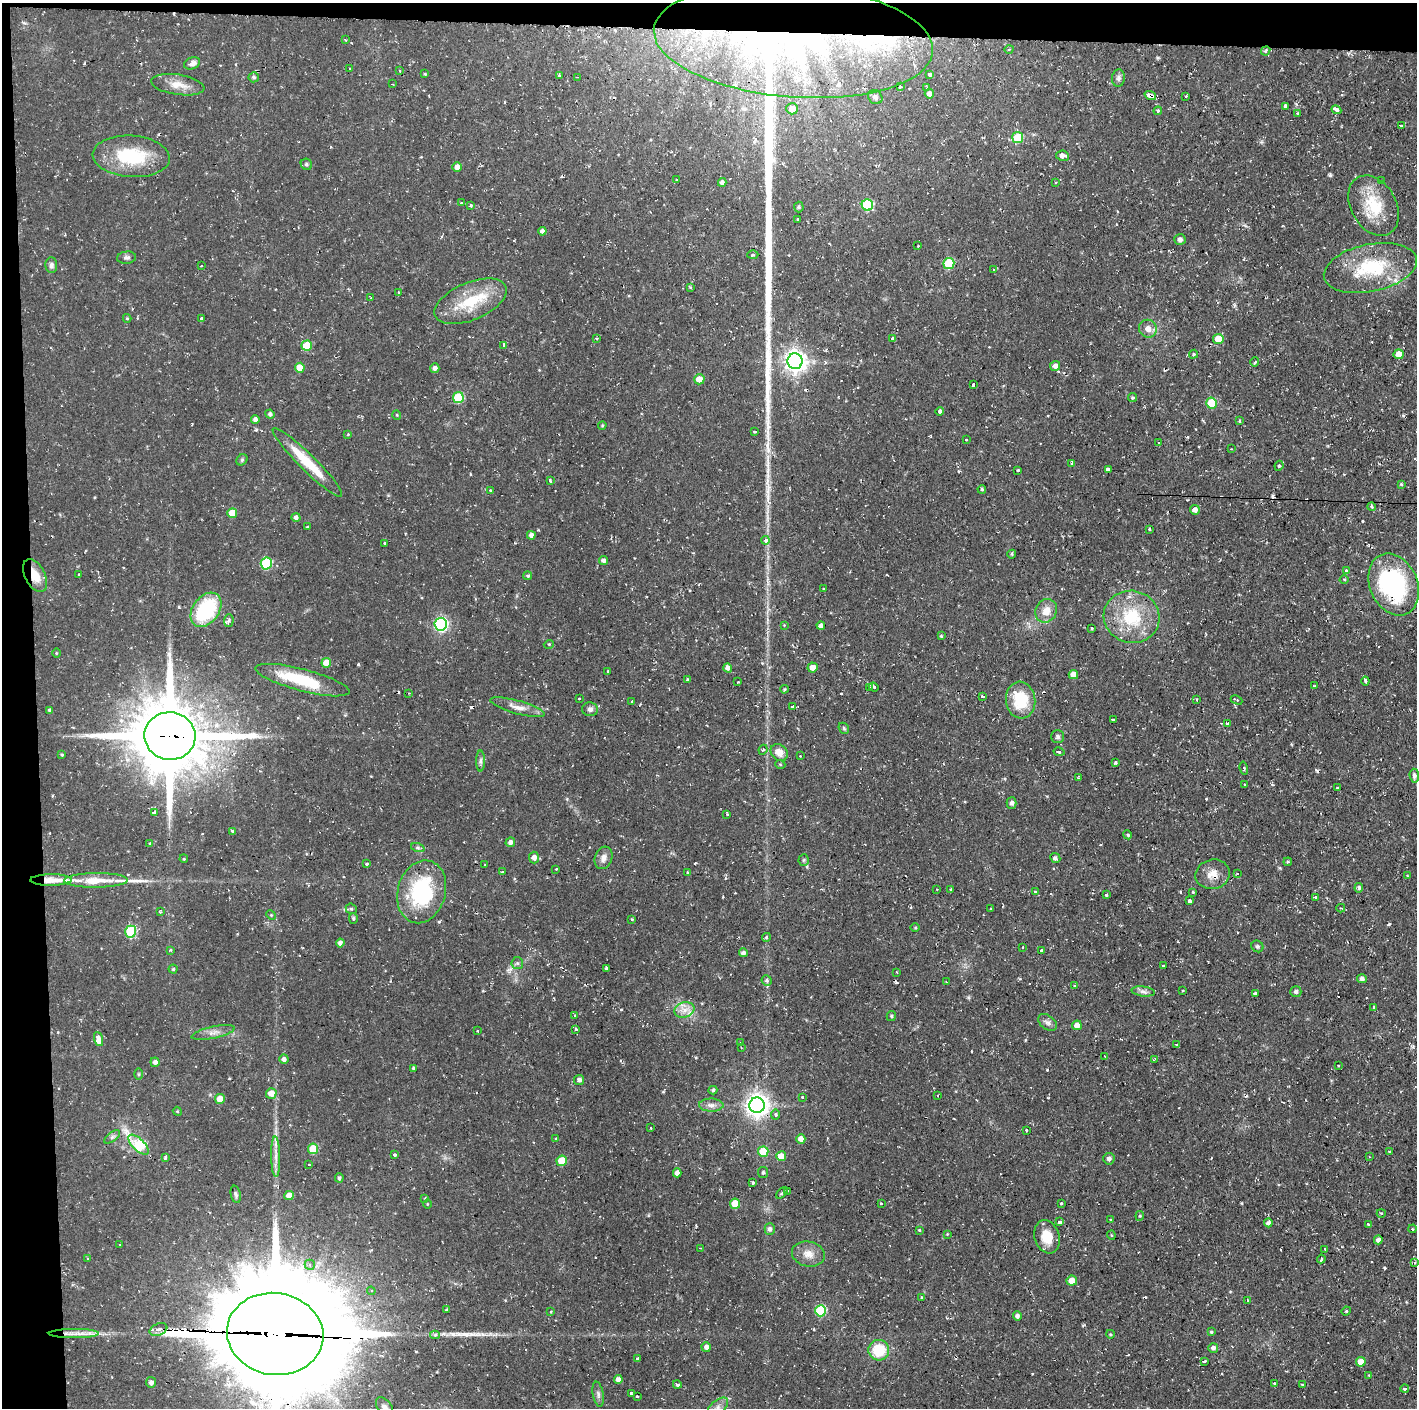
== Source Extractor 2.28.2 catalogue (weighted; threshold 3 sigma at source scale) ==
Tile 1 of 3 x 3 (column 1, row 1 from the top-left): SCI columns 2-1416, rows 2813-4218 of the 4247 x 4218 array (HDU 1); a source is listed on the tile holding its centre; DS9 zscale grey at full resolution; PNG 1419 x 1410 px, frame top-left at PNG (2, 3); each listed source drawn as its Kron ellipse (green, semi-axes under 4 px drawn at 4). Shown black and unused: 4% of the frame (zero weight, under 2 of 3 exposures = <1% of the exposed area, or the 3 px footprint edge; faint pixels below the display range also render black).
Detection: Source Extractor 2.28.2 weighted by HDU 2 'WHT'; one run over the whole footprint, this tile lists its part. Background 0.0586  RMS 0.0063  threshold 0.0283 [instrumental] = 3 sigma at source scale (4.5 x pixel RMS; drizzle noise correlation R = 1.50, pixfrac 1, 0.05/0.05 arcsec/px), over >= 5 px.
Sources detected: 393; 3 inside a brighter object's white glare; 34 cosmic-ray / hot-pixel residue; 4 long thin detections or spike segments (spike, bleed or trail) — neither listed nor drawn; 7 inside a brighter listed object's ellipse — not listed separately; the other 345 listed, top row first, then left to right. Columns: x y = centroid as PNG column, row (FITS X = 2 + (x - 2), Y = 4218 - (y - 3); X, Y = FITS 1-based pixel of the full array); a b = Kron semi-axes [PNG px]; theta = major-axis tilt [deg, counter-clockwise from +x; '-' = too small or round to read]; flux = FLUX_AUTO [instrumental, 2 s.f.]
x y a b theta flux
345 40 3 3 - 0.69
793 40 140 56 -5 250
1009 49 4 3 - 0.64
1266 51 5 4 - 0.89
192 63 8 5 22 2.9
350 69 2 2 - 0.68
400 71 3 3 - 0.64
425 74 4 3 - 0.51
930 74 3 3 - 2.8
559 76 4 3 - 4.1
254 77 5 5 - 1.2
577 77 2 2 - 0.48
1118 78 9 6 84 1.9
393 84 3 2 - 0.47
178 85 27 10 -8 8.3
900 87 4 3 - 1.2
927 88 3 3 - 0.84
929 94 5 4 - 3.1
1150 96 6 3 -19 16
1186 96 3 3 - 0.75
875 97 8 6 -42 2.4
1285 106 4 3 - 3.7
792 109 6 5 - 5.6
1336 110 5 3 - 4.2
1158 111 4 4 - 0.71
1298 113 4 3 - 0.83
1401 125 4 2 - 0.51
1018 137 5 5 - 22
131 156 38 21 -4 34
1062 156 6 5 - 3.2
306 164 6 5 - 1.2
457 167 5 4 - 3.8
676 180 4 3 - 0.65
1381 180 4 3 - 0.54
722 182 4 4 - 1.7
1056 182 3 2 - 0.4
461 203 4 3 - 0.82
867 205 5 5 - 41
471 206 3 3 - 0.91
1374 206 32 22 -60 25
799 207 5 5 - 0.83
798 219 3 2 - 0.85
542 231 4 4 - 2.1
1180 240 6 5 - 2.1
918 246 3 2 - 0.54
753 255 5 3 - 0.88
127 258 9 6 6 1.6
949 264 5 5 - 33
51 265 8 6 -88 1.9
201 266 3 2 - 0.39
1370 268 47 24 12 41
993 270 3 2 - 0.57
691 287 3 3 - 0.83
398 292 3 2 - 0.6
371 298 4 3 - 0.52
471 301 38 19 23 27
127 318 4 4 - 0.59
202 319 4 4 - 6.3
1148 329 9 8 - 4.6
597 338 4 3 - 0.82
892 339 3 3 - 1.5
1218 339 5 5 - 11
307 346 5 5 - 17
504 346 3 3 - 5.5
1193 354 5 4 - 1
1399 354 5 5 - 7.9
795 361 8 7 - 400
1255 362 5 3 - 0.69
1055 366 5 5 - 2.1
300 368 5 5 - 8.4
435 368 5 4 - 2.2
699 379 5 5 - 7.4
973 384 3 3 - 1.5
458 398 5 5 - 28
1133 398 4 4 - 1
1211 403 5 5 - 19
940 411 4 4 - 14
270 414 5 4 - 1.6
397 415 5 3 - 0.5
255 420 4 4 - 2.1
1239 421 3 3 - 1.3
602 425 4 3 - 0.71
755 431 3 3 - 1.4
348 434 4 3 - 0.54
966 440 3 2 - 0.73
1159 442 3 3 - 0.71
1231 449 3 2 - 0.44
242 460 6 5 - 1
307 462 48 8 -45 21
1072 463 3 3 - 3.7
1279 466 5 4 - 0.98
1018 470 3 3 - 0.86
1108 470 4 4 - 9.2
550 481 3 3 - 1.7
1401 484 4 4 - 0.64
982 489 4 3 - 0.96
491 490 3 3 - 0.99
1372 507 4 4 - 1.7
1195 510 5 5 - 2.3
232 513 5 5 - 11
296 517 4 4 - 2
307 527 3 3 - 1.1
1149 529 3 2 - 0.96
531 535 4 4 - 2.3
765 540 4 4 - 3
385 543 3 3 - 1.2
1012 554 4 3 - 0.74
603 561 4 4 - 1.9
266 564 6 5 - 36
1346 570 3 3 - 1.5
79 575 3 3 - 1.3
35 576 18 10 -64 10
528 576 4 4 - 0.96
1344 579 4 3 - 0.64
1394 584 32 23 -66 84
823 589 3 2 - 0.6
206 610 19 13 53 44
1046 611 12 10 62 7.1
1132 617 28 26 -17 33
229 621 6 5 - 1.5
441 624 6 6 - 110
784 625 3 3 - 0.46
821 626 4 4 - 2.4
1092 628 3 3 - 0.63
941 636 3 3 - 0.59
549 644 5 3 - 0.61
56 653 5 3 - 0.55
326 663 5 5 - 7.5
812 667 5 5 - 4.3
728 668 5 4 - 2.7
608 671 3 3 - 0.92
1073 675 5 4 - 5.5
302 680 48 11 -15 30
688 680 3 3 - 4.7
1365 681 4 3 - 1.4
738 682 3 3 - 0.63
1314 686 2 2 - 0.43
869 687 3 3 - 0.99
874 687 5 3 - 2
784 689 4 3 - 0.74
409 693 2 2 - 0.61
983 696 3 3 - 1.8
579 699 3 2 - 0.52
1197 699 3 2 - 0.96
1021 700 18 14 -83 24
1236 700 6 3 -26 1.1
632 701 3 3 - 0.71
517 707 28 6 -15 5.8
793 707 4 3 - 3.1
590 709 8 7 - 2
50 710 4 3 - 1.6
1113 719 4 3 - 2.7
1227 723 3 3 - 1.3
844 728 6 4 -48 0.92
170 736 26 23 -10 5400
1058 736 6 6 - 1.5
763 750 5 4 - 1.1
779 752 9 7 -43 5.6
1059 752 5 3 - 1.1
62 755 3 3 - 0.59
800 756 3 2 - 0.52
481 761 10 4 90 1.5
1115 763 4 3 - 1.1
780 764 5 3 - 0.58
1244 768 6 3 -77 0.85
1414 776 7 4 -85 1.5
1078 778 3 2 - 0.58
1244 784 3 2 - 0.79
1337 788 2 2 - 0.51
1012 803 5 5 - 1.8
154 813 3 3 - 8.4
727 814 3 3 - 0.92
232 831 3 3 - 2.1
1128 835 4 3 - 0.72
510 842 5 4 - 2.4
150 843 3 3 - 1.7
418 848 7 4 -18 1.1
534 858 6 5 - 3
603 858 11 8 71 3.5
1055 858 5 5 - 1.4
184 859 4 3 - 0.53
804 860 6 5 - 0.97
1288 862 4 3 - 0.64
366 864 3 2 - 0.72
485 865 3 2 - 0.52
556 869 3 2 - 0.52
502 871 3 3 - 0.69
687 873 3 2 - 0.8
1237 873 3 3 - 0.55
1213 874 17 14 14 7.7
1407 876 3 2 - 0.52
51 880 21 5 1 9.4
96 880 32 7 1 14
1359 888 4 4 - 1.4
937 889 2 2 - 0.57
951 889 3 3 - 0.51
1035 891 3 3 - 0.78
422 892 32 24 74 54
1193 892 3 3 - 1.3
1106 895 3 3 - 1.8
1316 897 3 3 - 3.3
1189 901 4 3 - 2.6
991 908 3 2 - 0.54
1341 908 4 3 - 0.87
351 909 6 5 - 0.91
160 912 3 3 - 1.2
271 915 5 4 - 0.71
353 919 5 4 - 0.95
632 919 4 3 - 0.53
915 928 5 3 - 0.64
131 932 6 5 - 39
766 937 4 4 - 1
340 943 4 4 - 2.2
1257 946 6 5 - 1.1
1023 947 3 2 - 0.69
171 950 3 3 - 0.85
1042 950 3 3 - 1.4
743 953 4 4 - 1.9
517 963 6 5 - 1.3
1163 966 3 2 - 0.68
606 968 3 3 - 3.3
173 969 4 4 - 0.81
897 972 3 2 - 0.57
1362 979 5 4 - 2.4
767 981 5 5 - 1.3
946 982 3 2 - 0.54
1075 986 3 3 - 0.9
1183 990 2 2 - 0.59
1143 991 12 5 -7 2.4
1296 992 5 5 - 1.9
1256 993 4 3 - 9.3
1374 1007 3 3 - 1.2
684 1010 10 7 15 4.7
575 1016 3 3 - 4.7
891 1016 5 4 - 0.84
1047 1022 10 7 -37 2.2
1077 1025 5 5 - 4.5
576 1030 3 3 - 2.4
478 1031 2 2 - 0.73
213 1032 22 6 12 4
98 1039 7 4 -70 11
741 1042 3 2 - 0.5
1177 1044 3 3 - 7.1
741 1048 2 2 - 0.54
1105 1056 3 2 - 0.66
284 1059 5 4 - 2.1
1154 1060 4 3 - 1.6
155 1062 4 4 - 2.3
1338 1065 3 2 - 0.66
413 1068 3 3 - 1
139 1074 6 4 90 0.78
579 1080 5 5 - 2.2
713 1090 4 4 - 1
271 1093 5 5 - 6.1
938 1095 3 2 - 0.51
802 1097 3 3 - 1.2
220 1099 5 5 - 9.7
711 1105 12 6 0 3.2
757 1105 8 7 - 460
177 1111 4 3 - 0.55
775 1115 5 4 - 1.2
651 1128 3 2 - 0.72
1026 1130 3 3 - 0.87
112 1137 9 4 36 1.6
556 1139 3 2 - 0.76
801 1139 5 4 - 3.5
139 1145 13 6 -44 37
313 1149 5 5 - 18
1390 1151 4 3 - 1.5
763 1152 5 5 - 15
394 1155 3 3 - 2.1
781 1156 5 5 - 7.3
276 1157 20 4 -89 4.6
1369 1157 3 2 - 0.41
165 1158 4 4 - 0.86
1109 1159 6 5 - 2
562 1161 5 5 - 13
309 1165 3 2 - 0.52
677 1173 4 4 - 3.1
763 1173 5 5 - 1.1
339 1178 4 4 - 1.3
753 1183 3 3 - 2.4
787 1191 3 3 - 0.83
782 1193 7 3 46 0.96
236 1194 9 5 -77 1.4
289 1195 5 4 - 6.7
425 1198 3 3 - 0.42
881 1203 3 3 - 1.7
1061 1203 3 3 - 0.93
427 1204 5 3 - 0.53
735 1204 5 5 - 14
1381 1213 4 3 - 0.62
1140 1216 5 4 - 0.77
1111 1219 3 2 - 0.77
1060 1222 4 3 - 2.8
1268 1223 4 4 - 2
1368 1224 3 3 - 1.1
770 1229 5 5 - 2
1413 1229 4 3 - 0.51
919 1230 3 3 - 1
947 1234 3 3 - 0.48
1111 1235 4 4 - 0.64
1047 1237 17 12 -72 13
1378 1240 4 4 - 1.9
119 1244 3 2 - 0.74
700 1248 3 3 - 0.49
1325 1249 3 2 - 0.78
808 1254 17 12 -13 6.4
88 1259 3 2 - 0.61
1321 1259 4 2 - 1.3
1415 1263 4 2 - 0.86
310 1265 5 5 - 1.5
1072 1281 5 5 - 7.7
371 1291 4 4 - 0.78
922 1298 3 3 - 1.1
1248 1300 4 3 - 0.99
447 1310 3 3 - 0.79
551 1311 3 3 - 0.64
821 1311 5 5 - 44
1346 1311 5 4 - 0.71
1017 1316 4 4 - 1.8
158 1330 9 5 21 3.2
1211 1332 3 3 - 0.83
74 1334 25 4 0 6.1
275 1334 48 41 -9 18000
1110 1334 4 3 - 0.65
435 1335 5 4 - 1.7
706 1347 5 4 - 2.5
1213 1348 5 4 - 2.1
879 1350 10 10 - 19
637 1359 4 3 - 1
1204 1361 4 3 - 1.9
1361 1362 5 5 - 6.5
1369 1375 3 3 - 0.51
618 1380 4 4 - 3.1
151 1382 5 5 - 2.1
1274 1383 3 3 - 1.3
677 1384 4 3 - 2.3
1302 1384 3 3 - 1.5
1405 1388 4 3 - 1.5
598 1394 13 5 -79 2
631 1394 3 3 - 1.1
637 1396 3 3 - 1.3
384 1407 11 7 -51 3
717 1408 13 7 43 3.5
Overlapping masked pixels (flux is a lower limit): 8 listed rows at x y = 793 40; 1266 51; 1150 96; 35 576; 170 736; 1213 874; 51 880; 275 1334
Isophote crosses this tile's border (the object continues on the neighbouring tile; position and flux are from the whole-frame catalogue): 3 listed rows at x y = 275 1334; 384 1407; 717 1408
Unlisted compact peaks at least as high as the median listed source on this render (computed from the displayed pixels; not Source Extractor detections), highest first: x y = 1389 924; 1330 175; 358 664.